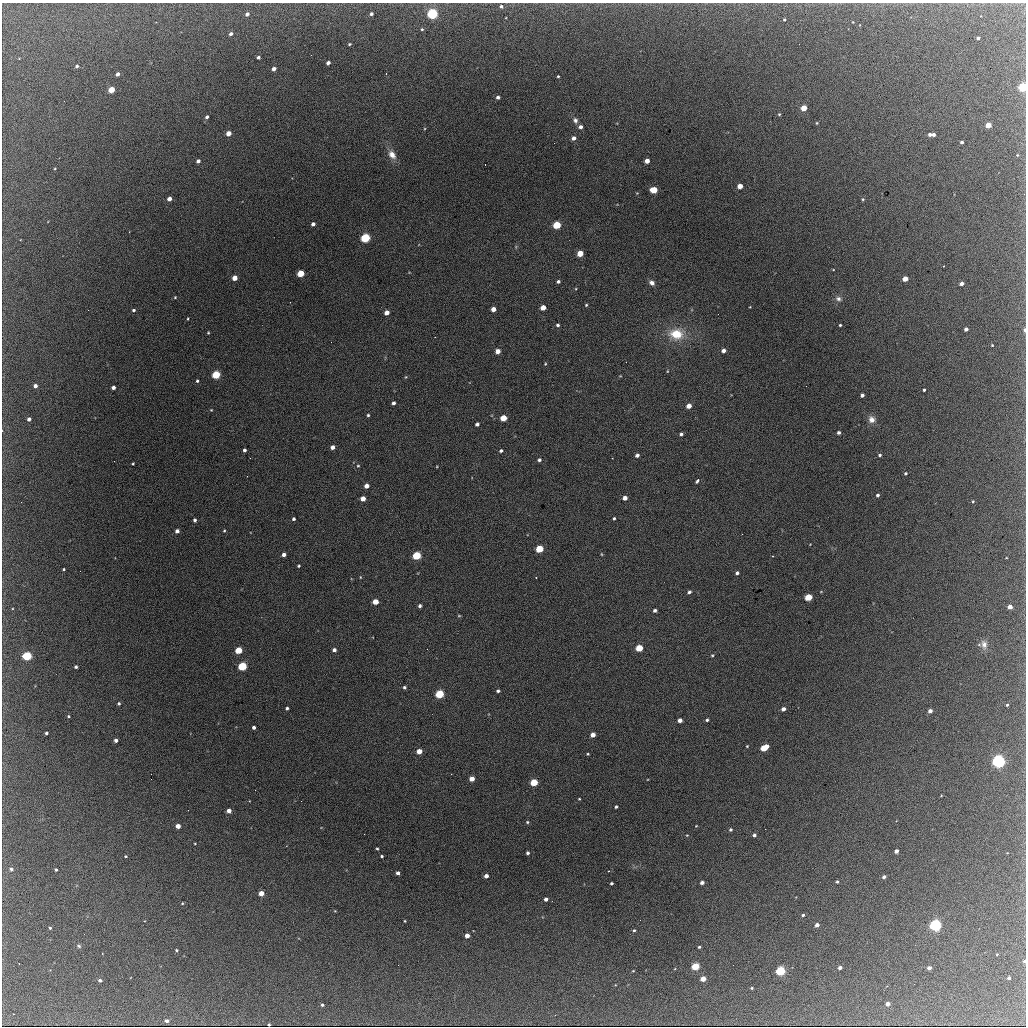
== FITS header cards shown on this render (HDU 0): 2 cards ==
NAXIS1  =                 1024 / length of data axis 1
NAXIS2  =                 1024 / length of data axis 2

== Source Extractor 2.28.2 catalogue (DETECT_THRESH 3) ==
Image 1024 x 1024 px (HDU 0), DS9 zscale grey, 1 PNG px = 1 image px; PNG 1028 x 1028 px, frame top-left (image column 1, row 1024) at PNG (2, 3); no overlay
Background 1520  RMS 28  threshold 84.6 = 3 sigma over >= 5 px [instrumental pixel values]
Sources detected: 224; all 224 listed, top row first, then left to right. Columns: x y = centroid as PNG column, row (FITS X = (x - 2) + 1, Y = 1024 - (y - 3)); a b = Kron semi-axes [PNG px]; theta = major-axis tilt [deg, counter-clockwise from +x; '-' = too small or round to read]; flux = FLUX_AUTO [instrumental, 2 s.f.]
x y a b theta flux
501 6 5 4 - 4600
247 14 4 3 - 7600
371 14 3 3 - 5100
432 14 5 4 - 340000
784 19 3 2 - 2200
926 19 3 2 - 2000
853 22 3 2 - 1200
422 29 4 3 - 2100
231 34 4 3 - 5900
978 38 3 3 - 4900
349 44 3 2 - 2100
311 55 2 2 - 1100
258 57 4 3 - 4900
328 63 4 3 - 8000
77 66 3 3 - 5100
274 69 4 3 - 11000
386 73 3 2 - 9200
117 74 4 3 - 8900
558 76 3 2 - 1900
1023 87 4 4 - 190000
111 90 4 4 - 50000
498 97 4 3 - 5900
804 108 4 4 - 39000
779 114 4 3 - 2100
207 117 4 4 - 4700
575 120 8 6 -64 6700
817 123 4 3 - 1800
988 125 4 4 - 31000
580 127 4 4 - 6600
228 133 4 4 - 21000
930 134 4 3 - 7300
933 134 3 3 - 5400
573 138 4 4 - 8800
962 142 3 3 - 4300
554 143 2 2 - 5300
392 155 11 8 -54 16000
1017 155 4 4 - 2100
198 161 4 3 - 7500
647 161 4 4 - 16000
485 165 2 2 - 1000
740 186 4 4 - 22000
654 190 5 4 - 72000
1024 194 3 2 - 2000
169 199 4 4 - 13000
863 199 4 4 - 2100
313 224 4 4 - 7100
557 225 5 4 - 100000
365 238 5 4 - 200000
580 253 4 4 - 39000
943 266 2 2 - 990
301 273 4 4 - 62000
235 278 4 4 - 22000
905 279 4 4 - 24000
558 282 4 3 - 4500
652 283 7 5 -34 7400
961 284 4 4 - 11000
175 297 4 4 - 1700
838 299 8 7 - 6700
586 305 4 4 - 2100
543 307 4 4 - 23000
493 309 4 4 - 15000
134 310 4 3 - 3100
387 313 4 4 - 16000
188 319 3 2 - 1700
558 325 4 4 - 3800
840 325 3 3 - 2200
966 329 4 4 - 7200
1024 330 5 3 - 5100
208 333 3 3 - 1700
676 334 17 13 -2 48000
992 345 3 3 - 1500
498 351 4 4 - 15000
723 351 4 4 - 8500
626 362 3 2 - 1500
545 364 4 3 - 1700
667 371 4 3 - 1500
216 375 5 4 - 120000
406 377 5 3 - 1600
197 381 4 3 - 2800
35 386 4 4 - 7700
806 386 3 2 - 2200
113 387 4 3 - 8300
924 390 3 3 - 3000
862 395 4 4 - 6300
393 403 4 3 - 5200
689 406 4 4 - 17000
211 410 3 2 - 1400
368 415 3 3 - 2600
503 418 4 4 - 44000
29 419 4 3 - 7300
872 419 9 8 - 12000
477 424 4 4 - 5500
839 432 3 3 - 4700
681 434 4 3 - 4100
332 447 4 4 - 9400
244 450 4 3 - 4500
501 451 4 3 - 3700
637 455 4 3 - 6200
880 455 4 3 - 3100
539 460 4 4 - 4300
133 464 3 2 - 1800
358 466 4 3 - 1700
905 473 4 4 - 2500
697 481 5 3 - 4100
366 486 4 4 - 14000
878 495 4 3 - 4200
625 498 4 4 - 12000
363 499 4 4 - 19000
973 501 4 3 - 2000
21 502 2 2 - 4300
614 518 3 3 - 2600
294 519 3 3 - 3500
195 520 4 3 - 4300
177 531 4 4 - 7800
224 531 3 3 - 1900
539 549 5 4 - 84000
284 554 4 4 - 8100
601 554 4 3 - 1500
417 555 5 4 - 120000
772 556 3 3 - 1300
299 566 3 3 - 2300
64 569 3 2 - 2100
737 573 4 3 - 4700
360 577 4 3 - 1400
689 592 4 3 - 4600
808 597 4 4 - 82000
375 602 4 4 - 29000
420 606 4 3 - 4100
1010 607 4 4 - 16000
655 610 4 3 - 4800
459 616 4 3 - 1800
984 644 12 8 -77 11000
639 648 4 4 - 65000
239 650 4 4 - 61000
334 650 4 4 - 7300
712 655 4 3 - 1900
27 656 4 4 - 180000
242 666 5 4 - 150000
76 667 3 3 - 3900
404 687 4 4 - 3500
498 691 4 3 - 3500
440 694 5 4 - 130000
119 703 3 3 - 3000
1007 705 3 3 - 2300
287 708 3 3 - 3300
783 709 4 4 - 9600
930 711 4 3 - 10000
68 716 3 3 - 2500
680 720 4 4 - 11000
707 720 3 3 - 3000
254 727 3 3 - 5200
46 733 3 3 - 3700
593 735 4 4 - 14000
116 740 4 3 - 6800
747 746 3 2 - 1500
764 748 6 4 31 62000
419 751 4 4 - 22000
588 754 3 3 - 1700
998 761 5 5 - 580000
451 774 3 2 - 2100
151 779 2 2 - 2500
472 779 4 4 - 21000
534 782 5 4 - 79000
255 790 2 2 - 24000
579 799 3 2 - 1600
301 801 2 2 - 3500
616 807 3 3 - 3100
188 810 2 2 - 3600
229 811 4 4 - 13000
527 822 4 4 - 2500
178 826 4 4 - 19000
730 830 3 3 - 3400
687 835 3 2 - 1300
754 835 3 3 - 4400
195 843 3 2 - 1300
377 849 3 2 - 2300
896 851 4 4 - 10000
528 853 3 3 - 4000
126 856 3 2 - 2200
382 856 3 3 - 2800
11 869 5 4 - 4700
56 870 3 3 - 3100
608 871 3 2 - 1300
398 873 4 3 - 7100
486 876 4 4 - 11000
884 877 4 3 - 5500
702 882 4 3 - 7800
837 882 3 3 - 2900
611 883 3 3 - 3400
261 893 4 4 - 26000
546 899 4 3 - 7400
182 903 3 3 - 1600
335 911 5 3 - 1500
803 915 3 3 - 3200
640 920 2 2 - 960
405 921 3 2 - 1400
817 925 4 3 - 11000
935 925 5 4 - 410000
50 928 3 3 - 3200
634 930 4 4 - 2800
84 934 2 2 - 1300
467 936 4 4 - 14000
79 946 6 5 - 3100
699 947 3 3 - 2700
176 950 3 3 - 2300
997 955 3 2 - 1500
1024 961 3 3 - 3100
19 963 2 2 - 1500
398 965 2 2 - 980
695 966 4 4 - 110000
840 968 4 3 - 7400
929 968 4 3 - 9600
633 971 3 2 - 1400
780 971 4 4 - 230000
1009 978 3 3 - 6100
703 979 4 4 - 29000
100 980 4 3 - 5800
914 984 2 2 - 1000
752 988 3 3 - 2200
888 1004 4 3 - 13000
322 1005 3 3 - 3200
13 1014 2 2 - 1200
167 1021 4 3 - 6900
269 1025 3 3 - 2600
At the frame edge (FLAGS 8, measured only in part): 5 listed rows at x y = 1023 87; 1024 194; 1024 330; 1024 961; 269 1025